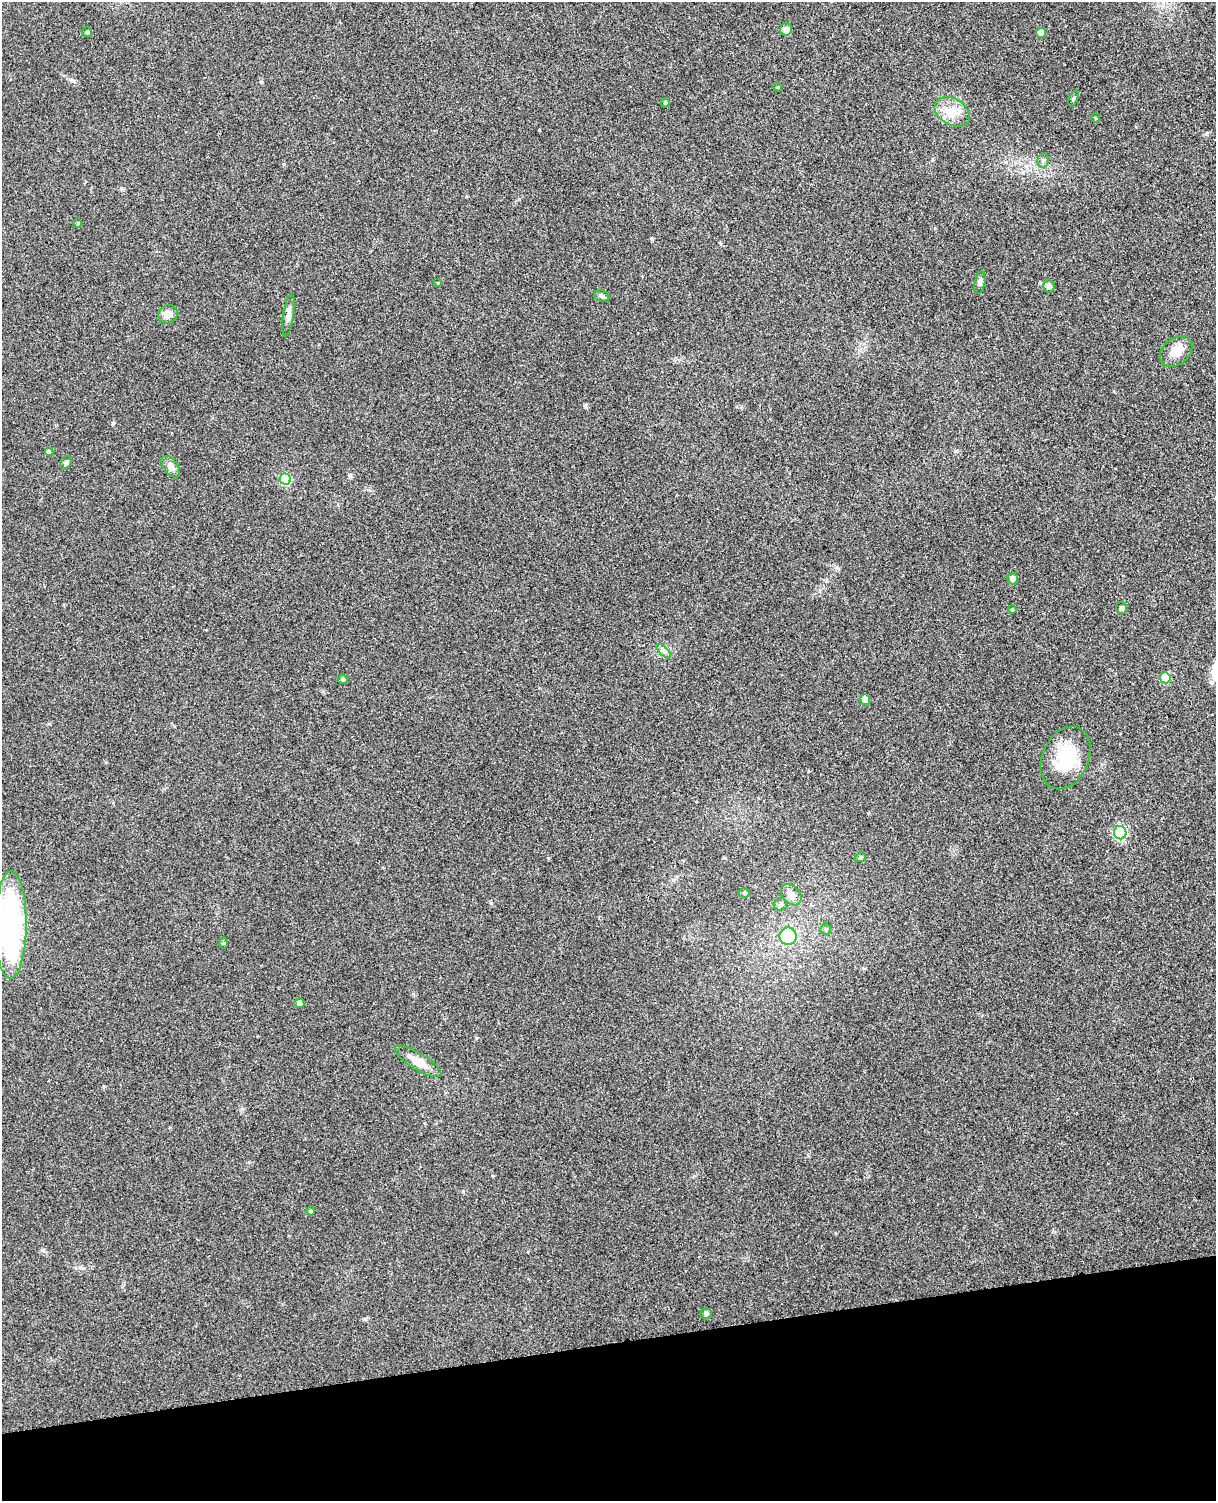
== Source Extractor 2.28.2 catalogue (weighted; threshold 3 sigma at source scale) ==
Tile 10 of 4 x 3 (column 2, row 3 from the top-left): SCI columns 1271-2484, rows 150-1648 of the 4968 x 4909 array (HDU 1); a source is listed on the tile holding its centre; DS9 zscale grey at full resolution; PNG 1218 x 1503 px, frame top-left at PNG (2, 2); each listed source drawn as its Kron ellipse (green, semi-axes under 4 px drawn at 4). Shown black and unused: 10% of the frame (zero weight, under 3 of 4 exposures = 5% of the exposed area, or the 3 px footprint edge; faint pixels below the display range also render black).
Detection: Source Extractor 2.28.2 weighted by HDU 2 'WHT'; one run over the whole footprint, this tile lists its part. Background 0.0696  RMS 0.0075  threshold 0.0337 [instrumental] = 3 sigma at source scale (4.5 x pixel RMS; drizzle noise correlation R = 1.50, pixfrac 1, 0.05/0.05 arcsec/px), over >= 5 px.
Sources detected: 42; all 42 listed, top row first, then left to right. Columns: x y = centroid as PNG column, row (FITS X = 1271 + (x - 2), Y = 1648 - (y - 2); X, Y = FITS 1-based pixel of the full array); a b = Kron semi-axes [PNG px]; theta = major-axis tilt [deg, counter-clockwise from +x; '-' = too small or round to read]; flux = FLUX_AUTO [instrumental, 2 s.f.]
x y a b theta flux
786 29 6 6 - 4.4
87 32 5 5 - 0.97
1041 33 5 5 - 6.3
777 87 5 3 - 0.65
1073 98 8 2 69 0.87
665 103 4 4 - 0.87
952 112 19 13 -30 12
1095 118 5 3 - 0.54
1043 160 7 5 76 1.8
78 223 5 3 - 0.67
980 282 11 5 79 2.1
438 283 4 4 - 0.61
1049 286 6 6 - 2.2
602 296 7 5 -22 1.9
168 314 10 9 - 5
288 315 21 5 82 4
1176 351 18 13 42 9.7
49 452 4 4 - 2.8
66 462 7 5 58 1.3
171 467 12 7 -55 4.4
285 479 5 5 - 45
1013 578 6 5 - 3.3
1121 608 6 5 - 1.1
1012 610 4 3 - 0.85
664 651 9 3 -45 1.7
1165 678 5 5 - 29
343 679 5 4 - 1.4
865 699 5 5 - 5.6
1065 758 33 23 65 33
1120 833 6 6 - 90
860 857 6 4 21 1
744 893 5 5 - 1.2
791 895 12 8 -49 5.2
780 904 7 6 - 1.6
11 925 53 16 89 180
826 929 5 5 - 1.2
788 936 9 8 - 23
223 943 5 3 - 0.82
299 1003 5 5 - 4.5
418 1061 27 8 -31 11
310 1211 5 3 - 0.7
706 1314 6 5 - 1.7
Isophote crosses this tile's border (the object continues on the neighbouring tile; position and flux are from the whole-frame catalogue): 1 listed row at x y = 11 925
Unlisted compact peaks at least as high as the median listed source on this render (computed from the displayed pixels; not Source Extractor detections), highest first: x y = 491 903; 113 423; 585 406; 121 188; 284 164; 350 475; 261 82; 71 80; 651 239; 43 1250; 837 567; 476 1038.